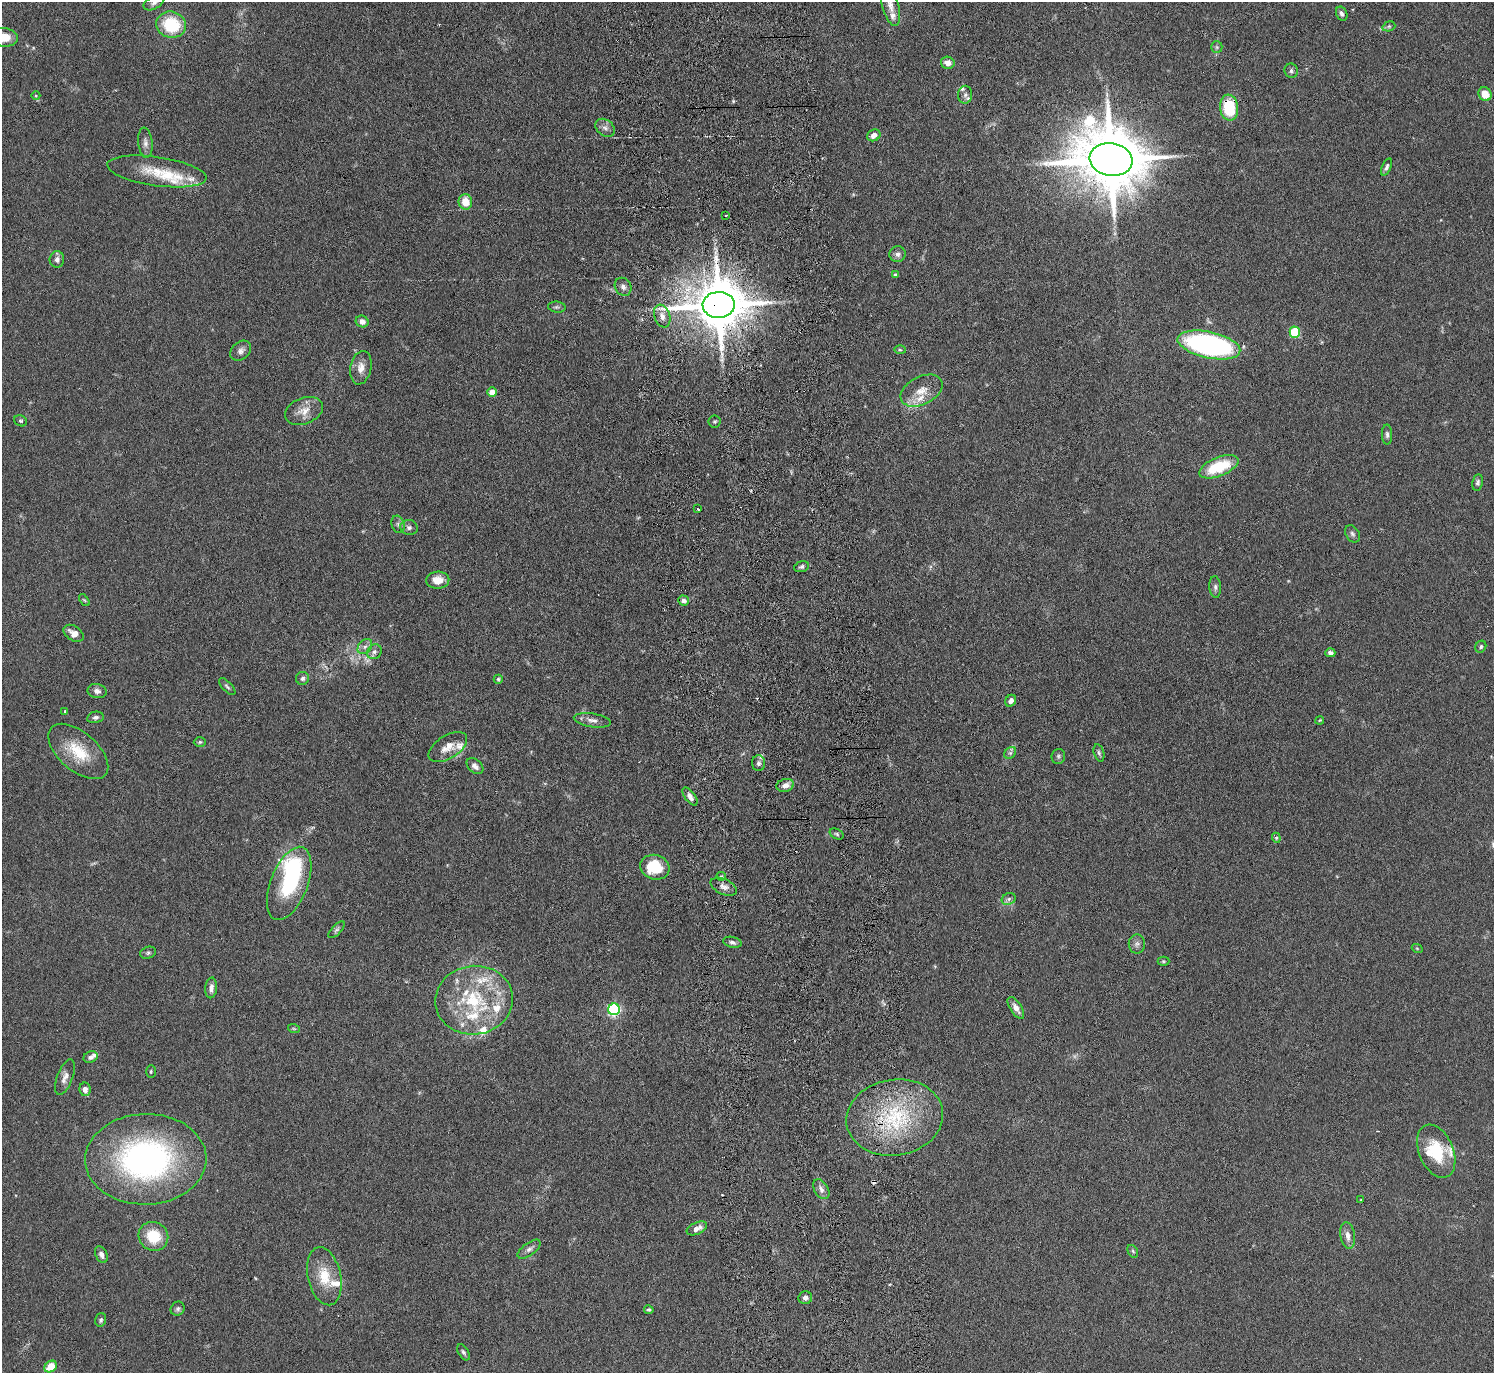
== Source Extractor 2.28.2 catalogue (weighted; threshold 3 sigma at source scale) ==
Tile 5 of 3 x 3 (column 2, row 2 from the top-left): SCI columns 1575-3066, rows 1565-2935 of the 4639 x 4599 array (HDU 1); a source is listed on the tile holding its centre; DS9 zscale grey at full resolution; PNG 1496 x 1375 px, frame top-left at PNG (2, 2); each listed source drawn as its Kron ellipse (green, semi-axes under 4 px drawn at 4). Shown black and unused: <1% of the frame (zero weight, under 3 of 6 exposures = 7% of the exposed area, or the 3 px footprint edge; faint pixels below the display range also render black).
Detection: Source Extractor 2.28.2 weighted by HDU 2 'WHT'; one run over the whole footprint, this tile lists its part. Background 0.109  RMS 0.0045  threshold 0.0186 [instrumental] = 3 sigma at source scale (4.09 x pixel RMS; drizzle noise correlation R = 1.36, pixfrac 0.8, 0.05/0.05 arcsec/px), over >= 5 px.
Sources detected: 138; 3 too faint to see at this stretch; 1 inside a brighter object's white glare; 1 cosmic-ray / hot-pixel residue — neither listed nor drawn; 18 inside a brighter listed object's ellipse — not listed separately; the other 115 listed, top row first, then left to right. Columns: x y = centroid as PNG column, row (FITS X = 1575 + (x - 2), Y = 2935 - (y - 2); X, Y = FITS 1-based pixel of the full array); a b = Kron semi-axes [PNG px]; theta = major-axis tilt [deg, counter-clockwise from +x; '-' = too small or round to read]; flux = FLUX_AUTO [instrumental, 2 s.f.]
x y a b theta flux
154 3 11 6 28 1.4
890 5 21 8 -74 3.7
1342 14 7 5 -65 1.3
171 25 15 13 -16 20
1389 26 6 4 18 0.71
4 37 14 9 -6 7.1
1217 47 6 5 - 0.81
948 63 7 6 - 3.1
1291 71 7 6 - 1.1
1485 94 7 6 - 5.5
965 95 9 7 86 1.4
36 96 4 3 - 0.38
1229 108 13 9 -83 19
605 128 10 8 -38 1.8
874 135 7 5 28 2.3
145 143 15 7 -84 2.2
1111 159 21 16 -8 4400
1387 167 9 4 66 1.2
157 171 50 14 -8 14
465 202 8 7 - 6.6
726 215 3 2 - 0.34
898 254 8 8 - 1.5
57 259 8 7 - 1.8
896 275 4 4 - 1.4
623 287 9 8 - 1.8
719 305 16 13 2 2500
557 307 9 5 -7 0.84
662 316 12 8 -70 2.7
362 321 6 5 - 2.7
1295 332 5 5 - 25
1209 345 32 13 -12 88
900 350 6 4 -2 0.52
241 351 11 8 42 2
361 368 17 10 79 3.9
922 391 22 14 27 6.9
492 392 4 4 - 5.7
304 411 19 13 21 5
21 421 7 5 -27 0.7
715 421 6 6 - 0.71
1387 435 10 5 -89 1.1
1219 467 21 9 22 18
1478 482 8 5 79 1
698 509 3 2 - 0.4
398 524 9 6 -74 1.4
409 527 9 7 -14 1.5
1352 534 9 6 -57 1.2
801 567 7 5 17 0.89
438 580 11 8 4 4.9
1215 587 11 6 -86 1.3
84 600 7 3 -53 0.55
684 600 5 5 - 1.4
73 633 11 7 -33 3
365 647 8 6 48 1.6
1481 647 6 5 - 0.81
374 652 8 7 - 1.4
1330 653 5 4 - 1.5
303 678 6 6 - 1.1
498 679 4 4 - 0.62
227 687 10 5 -46 0.92
97 691 9 7 -12 1.7
1011 701 6 5 - 1.7
65 711 3 3 - 0.63
95 717 8 5 10 1.1
592 720 19 7 -9 2.4
1320 720 4 3 - 0.35
200 742 6 5 - 0.69
448 747 21 11 32 5
78 751 36 19 -41 15
1010 753 6 5 - 0.98
1099 753 9 5 -74 0.98
1058 756 7 6 - 0.95
759 763 8 6 -86 1.4
475 766 9 6 -42 1.9
785 785 9 6 15 2.2
690 796 10 5 -54 2.3
837 834 7 5 -28 0.79
1276 838 5 4 - 0.59
655 867 15 12 -17 15
721 876 5 4 - 0.56
289 883 39 18 69 38
724 887 14 7 -25 2.3
1009 899 7 5 23 1.1
336 930 10 5 46 1
732 942 9 5 -12 1.3
1137 944 9 8 - 1.6
1417 948 5 3 - 0.38
148 953 8 6 18 0.83
1163 961 6 4 0 0.55
211 988 10 6 84 2.2
474 1000 39 34 7 37
1016 1008 12 5 -57 2.6
614 1009 6 6 - 61
294 1029 6 3 -19 0.5
91 1057 7 5 26 1.6
151 1071 6 5 - 0.56
65 1077 19 7 69 2.8
85 1089 7 5 -80 2.1
895 1117 48 38 9 44
1436 1151 28 17 -67 16
146 1159 60 45 2 110
821 1189 11 6 -59 1.9
1361 1200 4 2 - 0.25
697 1228 11 6 24 2.6
1348 1235 13 7 -81 2.7
153 1236 15 14 - 12
529 1249 13 6 36 1.8
1133 1251 7 4 -59 0.71
101 1254 9 5 -64 1.9
324 1276 29 16 -77 11
805 1298 7 6 - 1.5
178 1309 7 6 - 1
649 1310 5 4 - 0.64
101 1320 7 5 75 1
463 1352 9 5 -58 0.97
51 1366 7 5 37 8.4
Overlapping masked pixels (flux is a lower limit): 4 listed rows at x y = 1229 108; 1111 159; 719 305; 895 1117
Isophote crosses this tile's border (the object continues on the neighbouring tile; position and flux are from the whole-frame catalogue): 3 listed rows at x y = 154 3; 890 5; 4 37